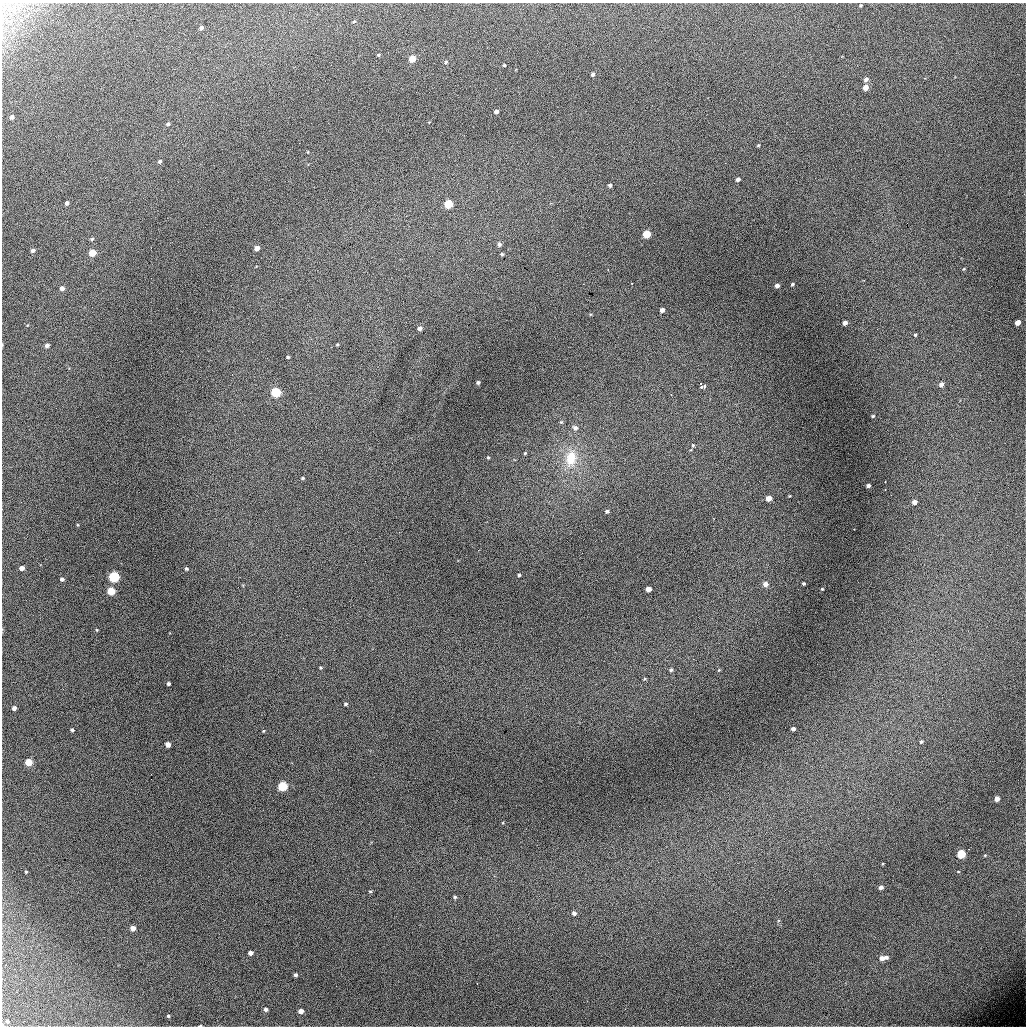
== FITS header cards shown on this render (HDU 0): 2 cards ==
NAXIS1  =                 1024 / length of data axis 1
NAXIS2  =                 1024 / length of data axis 2

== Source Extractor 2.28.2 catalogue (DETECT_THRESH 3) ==
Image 1024 x 1024 px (HDU 0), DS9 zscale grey, 1 PNG px = 1 image px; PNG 1028 x 1028 px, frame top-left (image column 1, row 1024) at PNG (2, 3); no overlay
Background 5460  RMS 55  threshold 166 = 3 sigma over >= 5 px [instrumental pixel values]
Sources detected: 105; all 105 listed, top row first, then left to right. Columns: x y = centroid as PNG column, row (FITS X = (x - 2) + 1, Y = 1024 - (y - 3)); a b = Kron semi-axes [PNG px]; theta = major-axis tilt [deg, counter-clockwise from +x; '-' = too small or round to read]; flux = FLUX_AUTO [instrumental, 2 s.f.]
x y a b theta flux
861 6 5 3 - 3800
354 21 5 3 - 3300
201 28 4 4 - 8400
378 55 4 3 - 4700
412 59 5 4 - 74000
446 62 5 4 - 5400
504 65 3 3 - 4000
593 74 4 3 - 8800
866 80 5 4 - 12000
866 87 5 4 - 29000
496 111 4 4 - 13000
12 117 4 4 - 11000
168 124 5 4 - 6700
758 145 3 3 - 3900
308 152 4 2 - 2500
160 161 4 4 - 7300
738 179 4 4 - 11000
610 185 4 3 - 7200
67 203 4 3 - 11000
448 204 5 5 - 160000
647 234 5 5 - 110000
92 239 5 4 - 5200
499 244 5 5 - 10000
257 248 4 4 - 20000
33 250 4 4 - 11000
92 253 5 4 - 79000
502 254 4 3 - 4900
964 269 4 4 - 3500
631 283 3 2 - 4000
792 284 3 3 - 4700
777 286 4 4 - 13000
62 288 5 4 - 16000
662 310 4 4 - 17000
1018 322 5 4 - 31000
845 323 4 4 - 15000
420 328 5 4 - 13000
877 329 3 2 - 3300
915 335 4 4 - 4000
47 345 4 4 - 12000
337 345 3 3 - 3300
288 357 3 3 - 4800
478 382 4 3 - 6300
941 384 5 4 - 15000
704 386 5 4 - 7800
701 387 3 3 - 12000
276 392 5 5 - 270000
873 416 4 3 - 4100
575 428 7 6 - 12000
693 445 4 3 - 4000
525 453 4 4 - 3900
488 457 4 3 - 3500
571 458 23 15 81 110000
303 478 4 4 - 4900
885 482 3 2 - 6700
868 486 4 3 - 11000
789 496 4 3 - 2800
769 498 4 4 - 30000
914 502 4 4 - 19000
607 511 4 4 - 7800
78 525 5 3 - 3000
854 529 2 2 - 2200
22 568 4 4 - 23000
186 569 4 4 - 6400
519 575 3 3 - 6100
114 577 5 5 - 380000
62 579 4 4 - 9600
765 584 5 5 - 22000
804 584 3 3 - 5300
648 589 4 4 - 31000
822 589 3 3 - 3300
111 591 5 5 - 110000
97 630 4 3 - 3000
938 659 2 2 - 2900
320 668 4 4 - 3600
671 670 5 4 - 6800
719 670 5 4 - 3500
645 679 5 3 - 4000
168 684 4 3 - 6700
345 704 4 4 - 5500
14 708 4 4 - 14000
793 729 4 3 - 10000
72 730 4 3 - 6200
263 731 4 3 - 2700
921 742 5 4 - 5400
168 744 4 4 - 24000
29 762 5 5 - 79000
283 786 5 5 - 250000
997 799 4 4 - 24000
961 854 5 5 - 180000
985 855 4 4 - 3100
26 872 3 3 - 3200
881 887 4 4 - 13000
370 891 4 3 - 4000
455 897 5 4 - 5400
574 913 5 5 - 11000
133 928 4 4 - 24000
250 953 4 4 - 15000
886 957 4 4 - 11000
882 958 5 5 - 20000
295 975 4 3 - 7400
265 1009 4 4 - 9700
301 1011 4 4 - 23000
168 1016 4 4 - 4600
7 1021 3 3 - 5400
200 1026 3 2 - 3700
At the frame edge (FLAGS 8, measured only in part): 1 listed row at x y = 200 1026